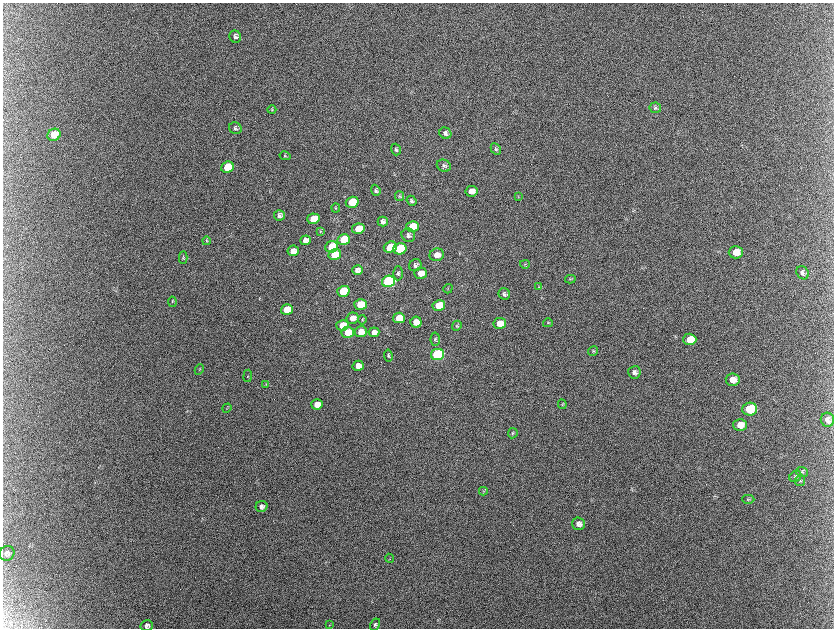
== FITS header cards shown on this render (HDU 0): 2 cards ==
NAXIS1  =                 1663 / length of data axis 1
NAXIS2  =                 1252 / length of data axis 2

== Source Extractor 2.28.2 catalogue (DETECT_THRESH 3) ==
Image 1663 x 1252 px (HDU 0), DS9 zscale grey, zoomed out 1/2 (1 PNG px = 2 x 2 image px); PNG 836 x 630 px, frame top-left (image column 1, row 1251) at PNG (3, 3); each listed source drawn as its Kron ellipse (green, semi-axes under 4 px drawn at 4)
Background 2130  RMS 31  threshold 94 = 3 sigma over >= 5 px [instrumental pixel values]
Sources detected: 103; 10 cannot appear on this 1/2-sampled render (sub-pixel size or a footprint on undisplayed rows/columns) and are neither listed nor drawn; the other 93 listed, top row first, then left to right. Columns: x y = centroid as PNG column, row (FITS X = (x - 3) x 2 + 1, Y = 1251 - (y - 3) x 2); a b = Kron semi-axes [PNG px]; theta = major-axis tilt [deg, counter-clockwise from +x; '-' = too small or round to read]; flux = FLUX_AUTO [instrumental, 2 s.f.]
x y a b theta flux
236 37 6 5 - 2.0e+04
656 108 6 5 - 1.2e+04
272 110 4 3 - 5.4e+03
236 128 6 5 - 1.5e+04
446 133 6 5 - 2.2e+04
54 135 7 6 - 1.9e+05
496 149 6 4 -61 1.0e+04
396 150 6 4 -71 1.2e+04
286 156 6 3 -12 6.4e+03
444 166 7 5 -23 1.8e+04
228 167 6 5 - 2.7e+05
376 190 6 4 -69 1.3e+04
472 191 6 5 - 5.8e+04
400 196 5 4 - 9.3e+03
519 197 4 3 - 5.3e+03
412 201 5 4 - 1.5e+04
353 202 6 5 - 2.2e+05
336 208 4 3 - 5.0e+03
280 215 5 5 - 2.4e+04
314 219 6 5 - 1.6e+05
383 221 5 5 - 2.8e+04
413 226 6 5 - 1.9e+05
359 229 6 5 - 1.2e+05
321 232 3 3 - 5.0e+03
409 235 7 6 - 2.0e+04
306 240 5 5 - 3.1e+04
344 240 6 5 - 3.2e+05
207 241 4 3 - 5.3e+03
332 247 6 5 - 3.0e+05
391 247 6 5 - 1.3e+05
400 249 6 5 - 5.1e+05
294 251 6 5 - 4.5e+04
736 252 7 6 - 8.1e+04
335 254 6 5 - 2.0e+05
437 255 7 6 - 5.1e+04
184 258 6 4 -89 8.6e+03
525 264 5 2 - 5.5e+03
416 265 6 6 - 2.0e+04
358 270 5 5 - 3.1e+04
399 273 7 5 89 1.4e+04
421 273 6 5 - 6.9e+04
803 273 7 6 - 2.6e+04
571 279 5 3 - 5.9e+03
389 281 6 5 - 1.6e+06
539 287 3 3 - 4.1e+03
448 289 5 2 - 5.9e+03
344 291 6 5 - 3.7e+05
505 294 6 5 - 1.7e+04
173 302 5 3 - 7.4e+03
361 305 6 5 - 1.4e+05
439 305 6 5 - 2.0e+05
287 309 6 5 - 1.5e+05
353 318 6 5 - 4.8e+04
399 318 6 5 - 1.2e+05
363 320 5 3 - 6.4e+03
417 322 5 5 - 6.2e+04
500 323 6 5 - 9.3e+04
548 323 5 4 - 7.5e+03
343 325 6 5 - 1.2e+05
457 326 5 4 - 1.0e+04
348 332 6 5 - 1.3e+05
361 332 6 5 - 6.3e+04
374 332 5 5 - 3.8e+04
436 339 6 4 85 1.2e+04
690 339 7 6 - 1.2e+05
594 351 5 4 - 9.6e+03
438 354 6 5 - 1.2e+06
389 356 6 4 -80 9.6e+03
359 366 5 5 - 5.3e+04
200 369 5 3 - 6.2e+03
635 372 6 6 - 2.4e+04
248 376 6 3 82 5.9e+03
733 380 7 6 - 6.0e+04
266 385 4 2 - 4.2e+03
317 404 5 5 - 6.0e+04
563 404 5 3 - 5.4e+03
227 408 5 3 - 6.7e+03
750 409 7 6 - 3.3e+05
828 420 7 6 - 3.6e+04
741 425 6 6 - 7.4e+04
513 433 5 5 - 9.6e+03
802 472 5 5 - 1.4e+04
796 476 6 5 - 1.6e+04
800 481 5 5 - 1.3e+04
484 491 4 3 - 6.5e+03
749 499 6 4 -2 9.2e+03
262 506 6 5 - 2.1e+04
579 524 6 6 - 3.4e+04
7 553 8 7 - 2.2e+04
390 558 4 2 - 3.5e+03
330 625 3 2 - 3.4e+03
376 625 6 4 62 1.4e+04
147 626 6 5 - 2.4e+04
At the frame edge (FLAGS 8, measured only in part): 1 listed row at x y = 147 626
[10 sub-pixel or undisplayed-footprint detections neither listed nor drawn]